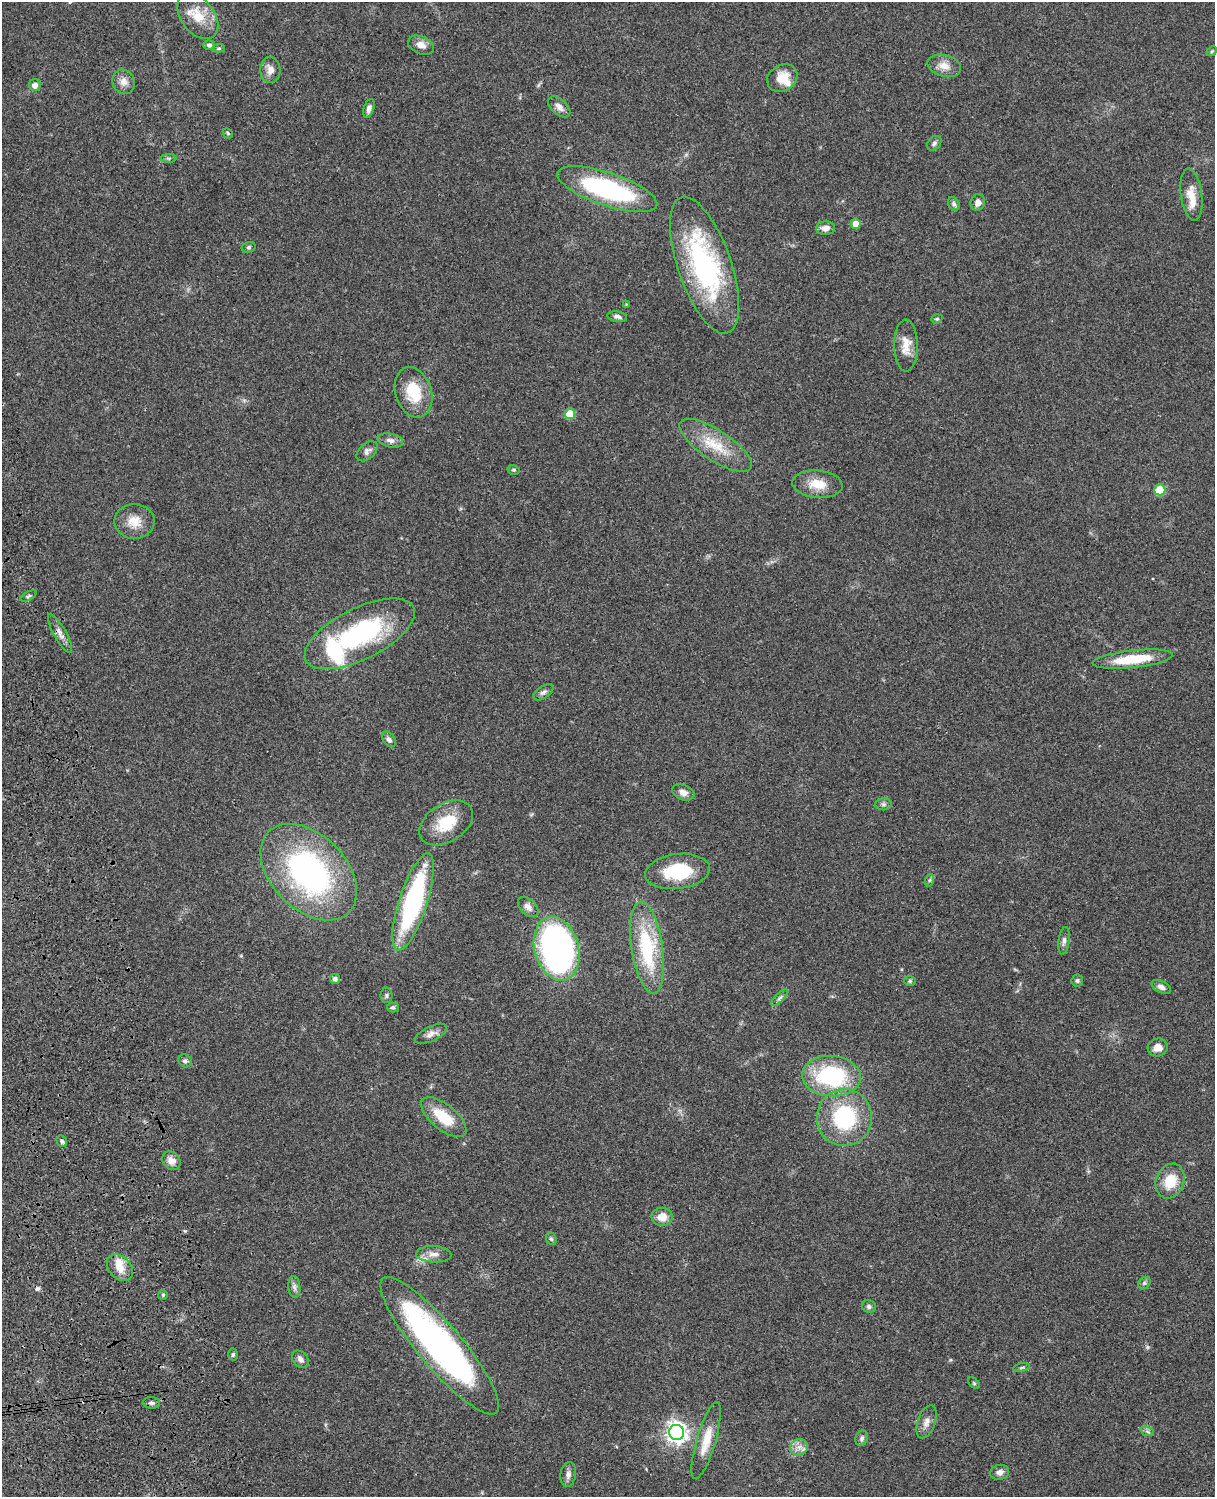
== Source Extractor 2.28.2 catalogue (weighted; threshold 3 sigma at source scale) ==
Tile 7 of 4 x 3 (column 3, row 2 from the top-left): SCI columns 2545-3757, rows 1773-3267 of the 5087 x 4926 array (HDU 1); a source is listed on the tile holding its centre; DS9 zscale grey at full resolution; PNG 1217 x 1499 px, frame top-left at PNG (2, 2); each listed source drawn as its Kron ellipse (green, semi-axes under 4 px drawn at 4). Shown black and unused: <1% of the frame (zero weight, under 3 of 4 exposures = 6% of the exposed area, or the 3 px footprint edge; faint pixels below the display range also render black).
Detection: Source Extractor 2.28.2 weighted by HDU 2 'WHT'; one run over the whole footprint, this tile lists its part. Background 0.0806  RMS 0.0058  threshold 0.0262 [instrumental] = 3 sigma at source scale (4.5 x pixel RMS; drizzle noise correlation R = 1.50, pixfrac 1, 0.05/0.05 arcsec/px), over >= 5 px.
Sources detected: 96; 1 cosmic-ray / hot-pixel residue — neither listed nor drawn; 4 inside a brighter listed object's ellipse — not listed separately; the other 91 listed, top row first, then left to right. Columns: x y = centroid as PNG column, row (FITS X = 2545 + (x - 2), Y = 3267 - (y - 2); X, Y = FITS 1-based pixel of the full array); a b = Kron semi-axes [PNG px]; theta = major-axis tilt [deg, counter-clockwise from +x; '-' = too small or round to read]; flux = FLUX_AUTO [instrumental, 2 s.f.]
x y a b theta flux
198 16 26 16 -53 13
209 45 6 5 - 1.6
421 45 13 8 -22 4.5
219 48 6 4 6 0.81
1212 51 5 4 - 0.67
944 66 17 10 -15 6
270 70 13 10 -87 4.5
782 78 16 13 34 10
124 82 12 11 - 4.4
35 85 6 5 - 2.8
559 107 13 7 -42 3.7
369 108 9 5 72 2.3
228 133 6 4 -45 0.79
934 143 8 6 47 1.6
169 158 8 4 0 1.1
607 189 52 16 -18 84
1191 195 26 10 -82 10
978 202 8 7 - 3.3
954 204 7 5 -63 1.3
856 224 5 5 - 6
825 228 9 6 2 3.2
249 247 7 5 15 1
704 265 72 26 -71 100
626 304 3 3 - 0.51
617 317 10 5 -10 1.9
937 319 6 4 19 0.78
906 346 26 12 -89 8.6
414 392 26 18 -72 21
570 414 5 5 - 14
390 440 13 6 -12 3.1
716 445 42 15 -33 19
367 451 12 7 43 2.6
514 470 6 4 -13 0.86
817 484 25 13 -5 11
1160 490 5 5 - 24
134 521 20 17 -1 9.2
28 596 9 4 27 1.1
60 633 22 6 -61 4
360 634 60 25 26 80
1133 659 40 8 6 24
543 692 11 6 34 1.9
389 739 8 6 -53 1.9
683 792 11 7 -20 3.5
884 804 8 6 0 1.5
446 823 29 19 32 20
677 871 32 17 7 29
309 872 57 37 -45 140
930 880 6 4 70 0.9
413 902 51 14 72 100
528 907 12 8 -45 3.6
1064 941 14 5 83 2.1
647 948 46 15 -81 45
557 949 32 22 -74 230
335 979 5 5 - 2.2
910 981 6 5 - 0.89
1077 981 6 5 - 1.2
1161 987 10 5 -27 2.7
387 995 7 6 - 1.2
780 998 10 4 45 1.4
393 1007 6 5 - 1.1
431 1034 17 7 26 3.4
1158 1047 10 9 - 5
185 1061 7 6 - 1.5
831 1076 29 20 -4 56
444 1117 27 12 -39 18
844 1117 28 27 - 49
62 1141 6 5 - 1.3
171 1161 10 8 -51 4.2
1170 1181 18 14 69 14
662 1217 10 9 - 6.5
551 1239 6 5 - 1
434 1254 17 8 -2 4.6
120 1268 15 11 -49 8.1
1144 1283 7 5 46 1.1
294 1287 11 6 -84 2.1
163 1295 5 5 - 0.82
869 1306 7 6 - 1.7
440 1346 88 22 -50 200
233 1355 6 4 87 1
300 1359 9 7 -47 2.6
1022 1368 8 4 9 0.97
974 1383 7 4 -45 0.74
151 1403 9 6 -3 1.6
927 1422 17 9 71 4.1
1147 1431 7 4 -19 1.2
677 1432 8 7 - 380
862 1438 8 6 67 1.5
706 1441 40 9 74 11
799 1447 9 8 - 3.5
1000 1472 9 7 14 2.8
568 1474 12 7 82 2.9